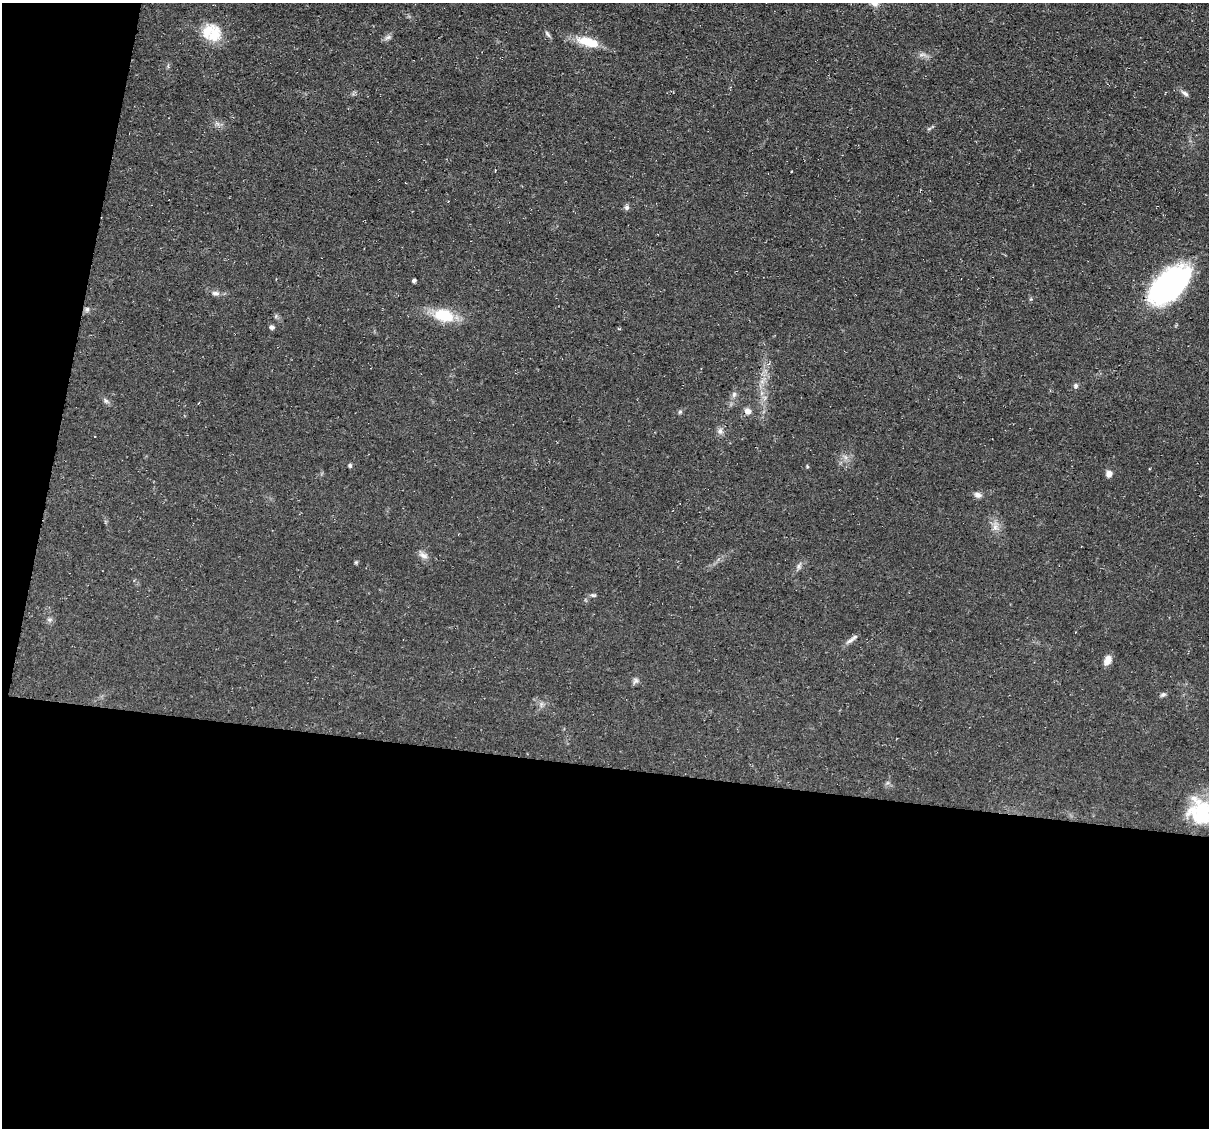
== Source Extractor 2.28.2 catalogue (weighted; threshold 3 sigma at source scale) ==
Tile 13 of 4 x 4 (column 1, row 4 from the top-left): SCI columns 1-1207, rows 231-1356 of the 4832 x 4851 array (HDU 1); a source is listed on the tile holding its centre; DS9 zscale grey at full resolution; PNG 1211 x 1130 px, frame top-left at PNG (2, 3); no overlay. Shown black and unused: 36% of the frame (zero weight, under 3 of 4 exposures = <1% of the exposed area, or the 3 px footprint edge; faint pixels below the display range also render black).
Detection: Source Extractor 2.28.2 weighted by HDU 2 'WHT'; one run over the whole footprint, this tile lists its part. Background 0.0753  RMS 0.0077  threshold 0.0345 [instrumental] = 3 sigma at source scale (4.5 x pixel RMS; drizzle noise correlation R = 1.50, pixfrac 1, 0.05/0.05 arcsec/px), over >= 5 px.
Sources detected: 35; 1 inside a brighter object's white glare — not listed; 1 inside a brighter listed object's ellipse — not listed separately; the other 33 listed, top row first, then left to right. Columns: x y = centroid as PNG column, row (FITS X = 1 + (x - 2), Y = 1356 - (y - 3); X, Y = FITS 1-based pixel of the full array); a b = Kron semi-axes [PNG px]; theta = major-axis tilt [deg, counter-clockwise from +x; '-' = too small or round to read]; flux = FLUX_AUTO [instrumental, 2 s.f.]
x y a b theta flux
547 34 12 4 -56 1.7
214 35 24 16 69 17
388 37 9 5 30 2.2
586 41 22 13 -9 15
1185 93 12 5 -38 2.5
627 207 6 6 - 2
414 281 4 3 - 2
1169 285 46 24 42 150
216 293 11 6 -10 3.1
87 309 7 6 - 1.8
444 315 21 13 -13 26
272 327 5 5 - 2.1
1076 385 6 6 - 1.7
734 394 9 6 75 2.3
106 401 8 4 -44 1.7
748 411 8 7 - 4.2
680 412 6 4 66 1.3
720 431 8 7 - 2.8
350 465 5 5 - 1.4
807 466 5 3 - 0.73
1109 474 7 6 - 4.1
978 495 9 7 -14 3.2
995 527 9 7 89 3.8
423 555 13 7 -32 3.8
356 562 5 4 - 0.88
799 566 7 4 89 1.7
593 595 8 4 -8 1.4
50 619 7 4 19 1.5
855 637 12 5 33 2.7
1108 660 10 7 66 6.4
635 681 9 6 44 2.2
1163 694 7 5 12 1.7
1202 812 34 26 -28 51
Isophote crosses this tile's border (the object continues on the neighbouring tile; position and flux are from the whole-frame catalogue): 1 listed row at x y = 1202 812